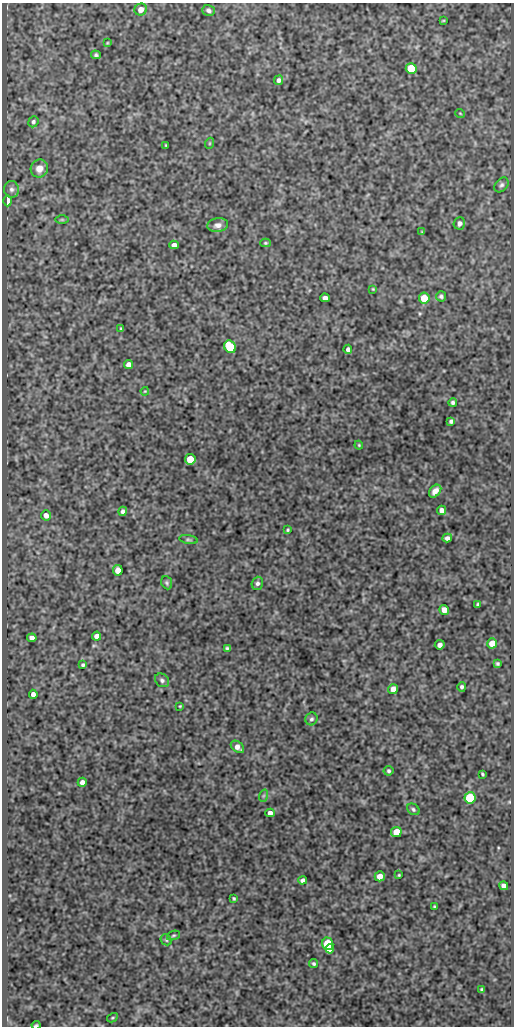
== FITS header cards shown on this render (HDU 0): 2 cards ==
NAXIS1  =                  512
NAXIS2  =                 1024

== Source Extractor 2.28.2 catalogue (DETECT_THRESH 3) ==
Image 512 x 1024 px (HDU 0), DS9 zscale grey, 1 PNG px = 1 image px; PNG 516 x 1028 px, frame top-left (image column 1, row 1024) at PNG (2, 3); each listed source drawn as its Kron ellipse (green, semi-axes under 4 px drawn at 4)
Background 80.4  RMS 0.49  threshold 1.48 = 3 sigma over >= 5 px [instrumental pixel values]
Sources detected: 82; all 82 listed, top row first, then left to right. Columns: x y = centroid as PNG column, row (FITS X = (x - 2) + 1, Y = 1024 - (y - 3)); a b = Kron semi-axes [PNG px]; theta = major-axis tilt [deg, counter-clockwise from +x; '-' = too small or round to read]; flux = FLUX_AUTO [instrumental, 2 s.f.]
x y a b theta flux
141 9 6 6 - 250
208 10 6 5 - 95
443 20 3 2 - 25
107 43 4 3 - 32
96 55 5 4 - 65
411 68 5 5 - 1100
278 80 5 4 - 99
460 113 5 3 - 26
33 122 6 5 - 72
210 143 5 3 - 34
166 145 3 2 - 26
39 169 9 8 - 270
501 185 8 6 48 82
11 189 8 7 - 120
8 201 5 3 - 610
62 220 6 4 0 44
459 223 6 5 - 110
218 225 10 7 8 170
422 232 4 4 - 32
265 243 5 4 - 39
174 245 4 4 - 150
373 289 4 3 - 31
441 296 5 5 - 69
325 298 5 4 - 150
424 298 5 5 - 640
121 329 3 2 - 32
230 347 6 5 - 1600
348 349 4 4 - 96
129 364 4 4 - 180
145 391 4 3 - 28
453 402 4 4 - 65
451 421 4 4 - 75
359 445 4 3 - 32
190 459 5 5 - 790
435 491 7 5 48 200
442 510 4 4 - 180
123 511 5 4 - 100
46 515 5 5 - 170
288 530 4 3 - 39
447 538 5 4 - 130
188 540 9 4 -10 62
118 570 5 5 - 300
167 583 7 5 -66 59
257 583 6 5 - 90
478 604 4 3 - 45
444 610 5 4 - 230
97 636 4 4 - 190
32 638 5 4 - 130
492 643 5 5 - 340
440 645 5 4 - 120
227 648 4 3 - 55
497 664 4 3 - 54
83 665 4 4 - 52
162 680 7 6 - 89
462 687 5 4 - 67
393 689 5 5 - 260
33 694 4 4 - 160
180 706 3 2 - 27
311 719 6 6 - 76
237 747 7 5 -39 180
389 771 5 5 - 65
482 774 4 3 - 42
82 782 4 4 - 150
263 796 6 4 71 47
470 798 5 5 - 2600
413 809 7 5 -40 68
270 813 4 4 - 150
396 832 5 5 - 610
399 875 3 2 - 31
380 876 5 5 - 300
303 880 4 4 - 100
504 886 4 4 - 150
234 899 4 3 - 42
434 906 3 2 - 34
173 935 7 4 22 50
166 940 6 5 - 52
328 944 6 5 - 2000
330 949 4 4 - 400
314 964 4 3 - 54
482 989 4 3 - 48
112 1018 6 3 31 36
36 1025 4 2 - 43
At the frame edge (FLAGS 8, measured only in part): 1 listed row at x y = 36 1025